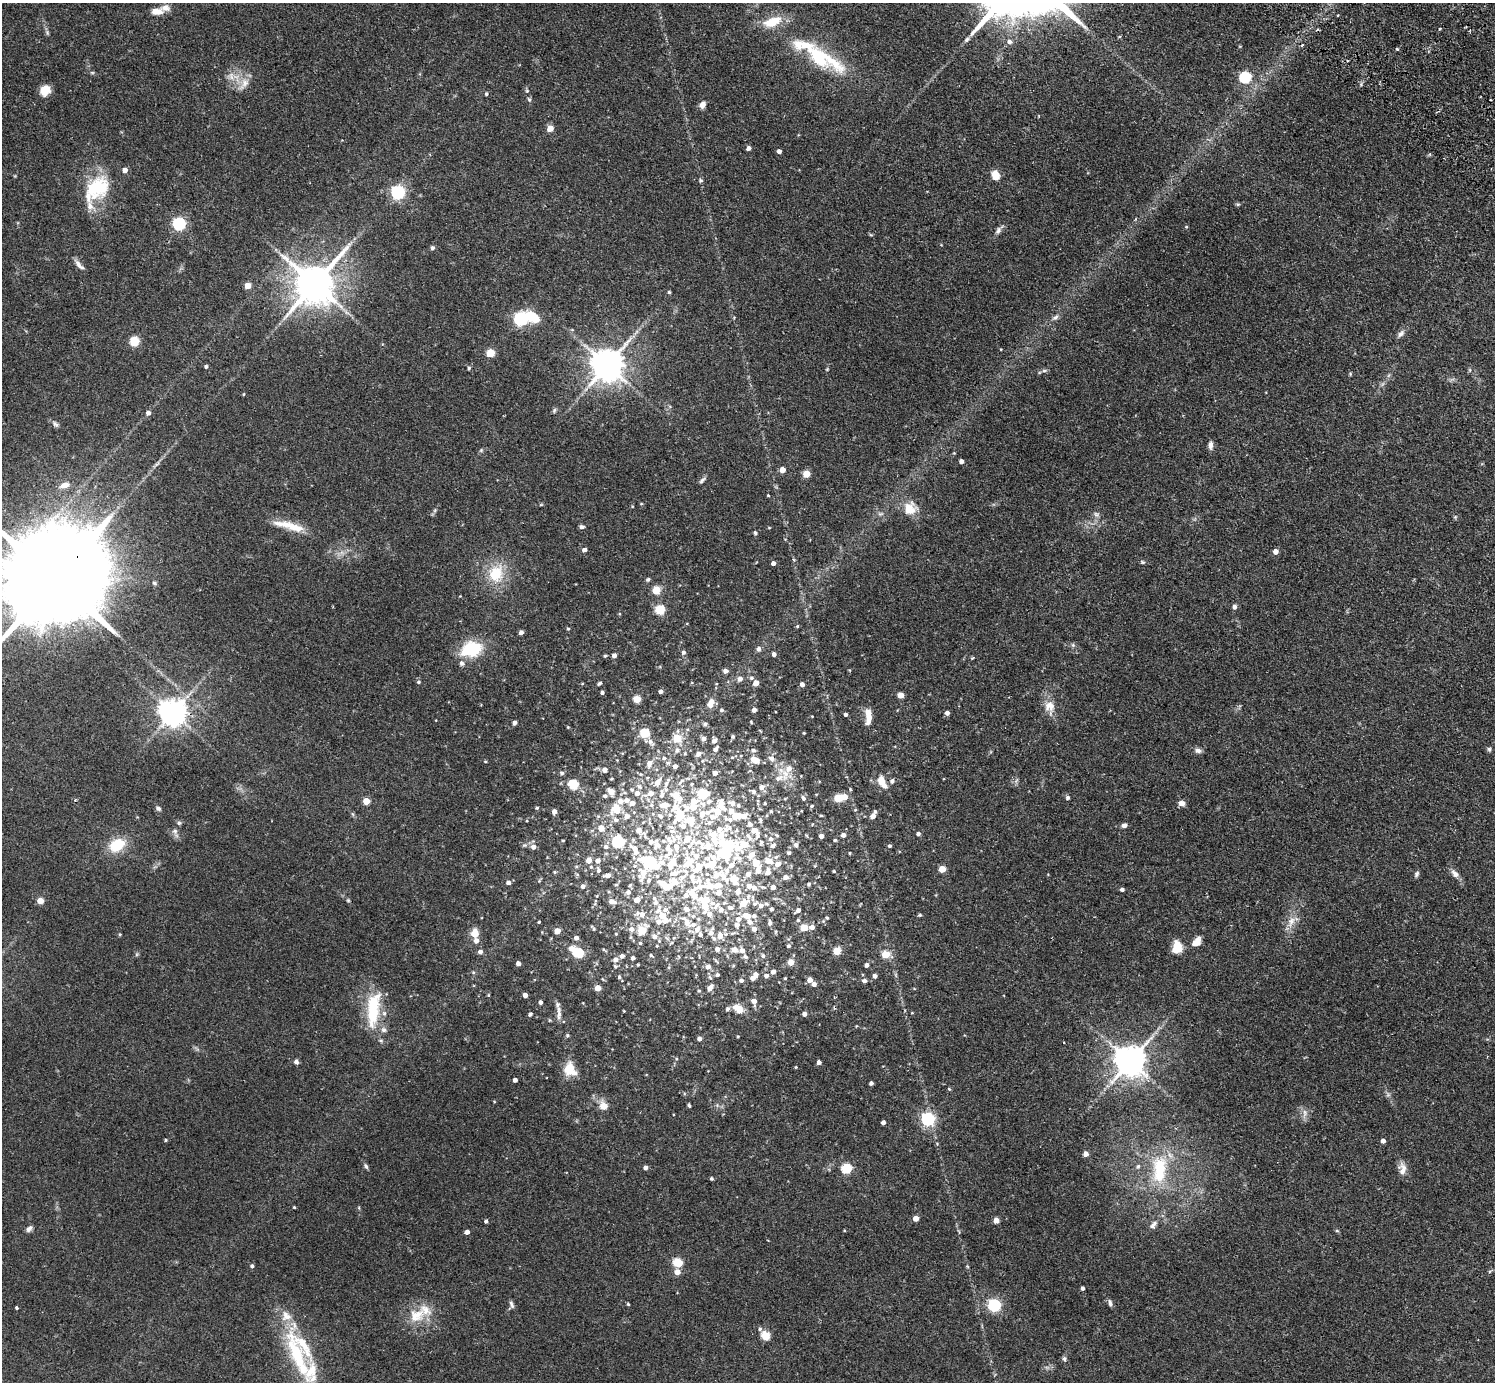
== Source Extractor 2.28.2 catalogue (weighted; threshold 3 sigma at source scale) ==
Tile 10 of 4 x 4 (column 2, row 3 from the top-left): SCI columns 1533-3025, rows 1724-3103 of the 6053 x 6064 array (HDU 1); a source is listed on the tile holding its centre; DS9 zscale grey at full resolution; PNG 1497 x 1384 px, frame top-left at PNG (2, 3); no overlay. Shown black and unused: <1% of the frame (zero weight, under 2 of 3 exposures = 3% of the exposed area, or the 3 px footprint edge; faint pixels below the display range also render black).
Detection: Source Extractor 2.28.2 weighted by HDU 2 'WHT'; one run over the whole footprint, this tile lists its part. Background 0.0814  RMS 0.0058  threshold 0.026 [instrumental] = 3 sigma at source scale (4.5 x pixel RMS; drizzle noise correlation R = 1.50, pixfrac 1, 0.05/0.05 arcsec/px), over >= 5 px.
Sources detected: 491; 5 inside a brighter object's white glare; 2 cosmic-ray / hot-pixel residue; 1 long thin detection or spike segment (spike, bleed or trail) — not listed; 81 inside a brighter listed object's ellipse — not listed separately; the other 402 listed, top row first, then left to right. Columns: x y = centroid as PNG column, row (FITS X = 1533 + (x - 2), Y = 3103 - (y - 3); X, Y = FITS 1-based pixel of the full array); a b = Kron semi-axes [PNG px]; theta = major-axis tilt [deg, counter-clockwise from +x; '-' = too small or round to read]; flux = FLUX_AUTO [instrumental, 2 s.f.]
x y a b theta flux
157 11 12 6 -1 5.8
772 22 27 12 20 13
1440 29 3 2 - 1
1009 42 6 6 - 2.1
1397 49 3 3 - 2.4
819 57 38 21 -43 30
92 73 6 4 -1 0.69
1245 77 6 5 - 58
244 83 19 9 57 5.2
45 90 11 9 47 6.9
486 94 4 4 - 0.92
529 100 7 5 -62 0.95
702 105 8 7 - 2.7
550 128 4 4 - 8.4
749 148 4 4 - 2.3
779 151 4 4 - 2.1
995 175 9 7 -68 7.3
701 180 5 5 - 0.94
96 188 37 24 44 30
398 193 6 6 - 110
1238 204 6 4 18 0.75
179 224 6 5 - 82
1186 227 4 4 - 0.55
998 230 11 6 67 1.9
432 248 5 5 - 1.2
79 265 16 5 -47 2.5
315 284 13 11 49 1800
248 286 4 4 - 8.2
669 292 5 4 - 0.64
1055 317 9 5 36 1.7
521 319 6 6 - 99
1401 334 11 6 45 2.2
134 341 5 5 - 29
490 353 5 5 - 20
607 365 9 9 - 1200
206 367 4 4 - 1.1
469 368 4 4 - 0.91
827 369 5 4 - 0.5
1044 371 6 4 1 0.99
1350 374 6 3 74 0.54
244 394 5 3 - 0.47
554 410 7 5 69 0.97
148 413 5 4 - 2.4
55 424 9 6 -39 1.6
1210 445 9 6 83 2.5
481 450 5 5 - 0.79
961 461 4 4 - 2.2
782 470 4 4 - 6.1
806 474 5 5 - 12
702 480 11 4 45 1.3
64 485 12 7 19 3.9
768 495 3 3 - 0.53
641 504 5 3 - 0.49
910 509 18 17 - 9.2
435 510 6 4 71 0.89
880 514 7 4 18 1
1096 514 8 7 - 1.6
292 526 38 10 -16 11
582 527 6 5 - 1.4
769 528 5 3 - 0.44
755 533 5 4 - 0.8
584 550 4 4 - 2.3
1276 551 4 4 - 4
1143 562 6 4 -19 0.81
773 563 4 4 - 2.1
495 574 18 16 74 17
648 579 5 5 - 0.94
54 580 45 21 46 19000
154 583 6 5 - 0.95
656 590 5 5 - 18
1234 607 5 5 - 2
660 610 5 5 - 31
797 626 5 4 - 0.58
568 629 4 4 - 0.65
521 632 4 4 - 2.4
1073 645 6 4 -46 0.92
471 649 23 16 17 25
758 649 7 6 - 1.6
683 652 5 5 - 1.7
774 654 4 4 - 2.1
614 655 4 4 - 2.7
605 656 5 4 - 0.75
972 658 5 3 - 0.81
725 671 5 5 - 2.7
751 678 5 5 - 1.2
740 679 5 5 - 2.7
419 682 5 5 - 0.88
599 683 6 4 44 0.81
756 683 4 4 - 5.7
802 684 4 4 - 2.4
661 691 4 4 - 2
602 692 4 3 - 1.4
900 695 5 4 - 7
637 699 5 4 - 13
711 703 10 6 71 5.1
1050 707 19 14 -80 7.2
722 710 5 4 - 0.94
754 710 4 4 - 2.2
173 713 8 8 - 660
947 713 4 4 - 2.2
846 714 3 3 - 1.4
812 716 3 3 - 0.39
868 716 20 7 88 6.5
514 723 4 4 - 2.2
705 724 5 4 - 1.1
568 727 4 3 - 0.48
645 733 5 5 - 30
804 733 3 3 - 0.53
733 736 5 4 - 0.86
677 738 5 5 - 16
704 739 5 4 - 2.3
714 741 5 4 - 2.5
651 742 10 7 -48 2.3
715 749 5 4 - 1.8
1489 749 6 5 - 0.97
677 750 6 6 - 1.7
753 750 6 5 - 1.4
1198 751 9 7 -16 1.9
685 753 5 3 - 0.48
698 754 5 5 - 2.5
732 757 4 4 - 0.67
664 758 5 5 - 1.2
771 758 8 7 - 2.6
755 760 8 5 -32 8.1
485 761 4 4 - 0.51
649 763 7 6 - 3.8
675 766 4 4 - 2.2
605 770 5 5 - 3.4
562 773 5 5 - 1.2
715 773 4 4 - 3
785 774 17 10 88 7
892 781 6 6 - 1.6
657 782 10 6 53 4.8
882 782 17 8 -61 6.7
573 784 6 5 - 30
692 784 5 4 - 0.63
639 786 8 6 -45 1.9
761 787 6 5 - 2.7
632 789 5 5 - 0.96
850 789 4 4 - 0.58
611 792 5 5 - 7
754 792 6 6 - 1.4
637 793 6 6 - 3.1
651 793 9 6 19 5.5
703 794 6 5 - 37
605 796 5 4 - 1.4
676 796 25 13 -61 19
845 797 5 5 - 5.3
1068 797 5 5 - 1.1
803 798 7 5 -54 1.4
838 798 5 5 - 19
627 800 6 5 - 2.8
366 801 5 4 - 11
693 801 7 6 - 4.6
709 802 8 7 - 2.7
632 803 5 4 - 4.3
732 803 9 6 -22 3.2
765 803 3 2 - 0.61
1182 803 8 7 - 2.3
651 805 6 5 - 1.5
664 805 12 7 6 5.8
722 805 16 10 -70 7.9
812 806 5 4 - 0.65
694 807 10 6 10 11
158 808 6 5 - 1.4
537 808 4 3 - 0.72
616 810 12 11 - 9.7
554 811 4 4 - 2.7
771 811 5 4 - 0.52
875 811 5 4 - 0.98
717 812 7 6 - 8
702 814 8 7 - 4.5
670 815 6 5 - 1.3
737 815 6 5 - 7.3
821 815 4 3 - 0.5
627 816 9 8 - 2.8
660 816 10 7 -40 2.8
744 816 7 6 - 3.7
873 816 5 4 - 3.6
712 817 8 6 -9 3.7
679 818 8 6 32 9.3
691 820 11 9 -3 11
730 820 16 7 -20 3.9
760 820 8 4 -77 0.96
179 823 6 5 - 0.96
709 823 8 7 - 2.3
750 824 8 6 -44 2.1
1124 825 6 5 - 1.9
601 828 6 5 - 5.8
719 829 40 20 3 27
754 830 8 5 -35 4.9
175 831 7 7 - 1.6
639 831 15 7 -36 5.4
918 834 4 4 - 1.4
843 835 5 4 - 2.4
821 836 4 4 - 2.7
713 837 49 16 -70 34
674 839 12 8 -70 4.4
771 839 6 6 - 1.8
835 840 4 3 - 0.72
563 841 4 3 - 0.46
618 842 6 6 - 67
761 842 5 5 - 0.94
700 843 25 12 -36 12
721 843 11 7 73 5.3
117 845 16 12 33 17
657 845 12 9 58 5
744 845 15 9 22 14
773 845 6 4 40 1.5
796 845 6 5 - 1.8
728 846 8 6 30 38
890 846 4 4 - 1
533 847 6 5 - 2.7
606 847 6 5 - 1.9
668 848 16 9 -69 5.6
635 849 14 7 -39 5.3
789 853 4 3 - 0.98
850 853 4 3 - 0.44
752 855 11 7 48 4.7
589 860 5 5 - 5.5
598 861 5 5 - 2.4
649 861 8 5 30 43
768 861 9 6 -13 5.5
673 862 15 8 71 9.4
756 863 6 5 - 9.3
777 864 7 6 - 3.2
710 865 34 17 14 23
942 869 5 4 - 10
598 870 9 5 -78 1.4
758 870 8 5 78 3.3
834 871 4 3 - 0.54
555 872 4 4 - 0.63
768 872 8 7 - 3.3
643 873 21 11 71 9.3
748 874 6 6 - 2.9
1416 874 8 5 65 1.2
1455 874 12 7 -51 3
607 875 6 4 10 2.7
786 877 6 5 - 2.7
734 879 6 5 - 14
727 880 9 6 -85 2
539 881 5 4 - 0.62
508 882 5 4 - 2.2
809 884 5 4 - 0.9
616 885 4 3 - 0.51
583 886 5 5 - 2.1
709 886 17 10 -67 7.9
749 886 6 6 - 3.1
667 887 8 5 -32 16
773 887 5 4 - 2.8
1122 889 4 4 - 1.5
738 891 7 6 - 3.4
628 892 6 6 - 2.1
692 893 29 10 -45 12
348 900 4 4 - 0.61
637 900 4 4 - 4.8
40 901 4 4 - 9.7
612 901 9 5 -20 3.4
712 903 8 6 10 2.2
744 903 13 8 38 6.9
755 903 8 6 29 1.7
766 904 6 4 -5 0.8
761 906 5 5 - 2.6
730 908 11 7 -12 2.6
686 909 6 5 - 3.4
771 909 4 4 - 1.5
665 910 28 9 -32 5.7
721 910 6 5 - 2.7
798 910 6 4 37 2.4
642 914 7 6 - 3
662 915 5 5 - 6.9
920 915 4 4 - 0.76
693 916 6 6 - 1.2
747 916 10 6 -21 6.3
827 918 5 5 - 0.77
738 919 7 7 - 2.5
798 920 5 5 - 0.85
665 921 10 6 10 4.1
1291 921 15 9 68 5.2
539 922 3 3 - 0.57
770 923 6 5 - 1.7
804 927 5 5 - 13
812 927 6 5 - 3
593 928 7 3 -52 0.91
632 929 6 6 - 3
697 929 8 7 - 2.7
754 929 5 5 - 3.1
642 930 6 5 - 20
557 931 4 4 - 7.9
474 933 11 8 84 5.3
711 933 8 7 - 2.7
120 934 4 4 - 0.57
616 934 4 4 - 0.5
654 936 7 6 - 2.7
720 936 7 6 - 4.5
576 938 5 4 - 3.1
667 938 8 3 -45 0.99
1196 942 11 7 49 5.2
640 943 4 4 - 0.77
657 946 4 3 - 0.47
788 946 5 5 - 1.2
572 948 6 6 - 4.1
1177 948 14 10 80 8.9
717 949 5 5 - 2.2
604 950 8 3 -34 0.7
734 950 6 6 - 3.7
742 950 6 5 - 3
837 951 5 5 - 14
480 952 5 5 - 2.4
578 953 5 5 - 39
651 955 6 4 -34 0.79
885 955 5 5 - 16
622 956 5 4 - 2.3
763 956 6 4 -74 1.2
746 957 7 5 -43 1.4
633 958 4 4 - 1.8
616 960 6 5 - 3
791 962 5 5 - 7.2
518 963 4 4 - 2.4
638 965 3 3 - 0.55
867 965 4 4 - 2.1
615 966 6 5 - 0.93
708 967 5 5 - 2.6
473 972 5 4 - 0.73
773 972 4 4 - 3.2
755 974 6 5 - 2.1
717 975 4 4 - 1.1
766 976 5 5 - 2.3
875 976 4 4 - 2.1
619 977 5 5 - 1
710 977 7 4 -53 0.8
753 978 5 4 - 2.9
785 978 4 3 - 0.52
741 980 5 5 - 1.7
810 980 5 5 - 4.3
864 981 5 5 - 1.7
814 984 4 4 - 2.2
598 988 4 4 - 7.4
710 988 7 5 50 3.7
699 991 5 4 - 0.67
489 995 5 3 - 0.52
525 995 4 4 - 3
754 1001 7 6 - 2.4
541 1002 4 3 - 1.7
373 1009 43 14 84 27
738 1009 14 9 -38 5.8
624 1011 3 2 - 0.4
912 1013 4 3 - 0.43
530 1014 4 4 - 1.5
805 1014 4 4 - 2.2
559 1015 14 6 89 2.7
550 1020 5 3 - 0.53
384 1030 8 8 - 1.8
567 1035 6 5 - 0.86
738 1036 4 2 - 0.43
699 1039 5 4 - 2.1
676 1059 5 3 - 0.56
1130 1061 9 9 - 1000
296 1062 6 5 - 1.4
819 1062 4 4 - 2.2
795 1067 3 3 - 0.51
570 1068 18 13 72 9
515 1080 4 4 - 2.2
871 1083 4 4 - 1.7
949 1089 5 3 - 0.59
604 1106 5 5 - 12
689 1106 4 3 - 1
1305 1113 12 6 -89 2.5
928 1119 6 6 - 99
883 1122 4 4 - 2.1
166 1140 4 3 - 0.55
1383 1141 4 4 - 2.3
1086 1154 4 4 - 3.1
366 1166 8 4 -65 1.1
1138 1166 6 5 - 0.92
645 1168 4 4 - 2.2
846 1169 5 5 - 39
1159 1169 40 18 86 29
1402 1169 16 9 -86 4.4
712 1179 3 3 - 0.88
294 1207 3 3 - 0.56
916 1218 4 4 - 5.5
996 1220 4 4 - 5.6
486 1221 4 4 - 1.3
1153 1225 13 7 52 2.6
29 1229 8 5 49 1.9
1337 1231 6 3 -19 0.61
467 1232 4 4 - 2.6
678 1263 5 5 - 29
252 1266 4 4 - 1.1
677 1272 5 5 - 5.2
1082 1288 4 3 - 1.4
1110 1303 9 5 -84 1.4
511 1304 11 5 -71 1.5
628 1304 4 3 - 0.65
994 1305 6 6 - 78
17 1308 3 3 - 0.88
416 1316 25 18 23 13
760 1329 6 5 - 1.1
765 1336 5 5 - 24
297 1355 69 18 -70 40
1064 1359 7 5 -87 1.1
Overlapping masked pixels (flux is a lower limit): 1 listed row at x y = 54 580
Isophote crosses this tile's border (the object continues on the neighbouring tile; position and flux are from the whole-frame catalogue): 1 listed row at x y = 54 580
Unlisted compact peaks at least as high as the median listed source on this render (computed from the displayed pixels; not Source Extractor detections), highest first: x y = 966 40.